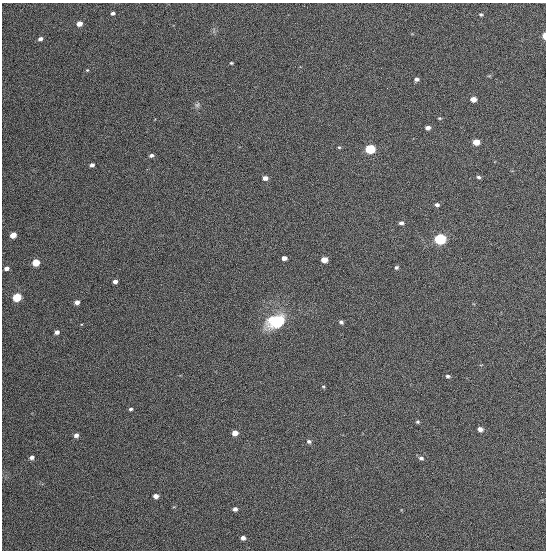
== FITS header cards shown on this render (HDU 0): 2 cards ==
NAXIS1  =                  544
NAXIS2  =                  548

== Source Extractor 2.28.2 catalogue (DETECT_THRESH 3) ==
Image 544 x 548 px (HDU 0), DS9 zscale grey, 1 PNG px = 1 image px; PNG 548 x 552 px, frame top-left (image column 1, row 548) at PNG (2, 3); no overlay
Background 1340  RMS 63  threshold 188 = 3 sigma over >= 5 px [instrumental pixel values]
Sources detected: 47; all 47 listed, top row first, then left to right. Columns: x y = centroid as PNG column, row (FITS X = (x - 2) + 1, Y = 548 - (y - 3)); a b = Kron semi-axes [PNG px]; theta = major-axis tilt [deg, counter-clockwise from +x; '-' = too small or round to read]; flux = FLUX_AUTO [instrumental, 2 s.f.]
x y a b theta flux
113 13 4 3 - 9700
481 15 4 4 - 5600
79 24 5 4 - 32000
544 36 5 3 - 47000
40 39 5 4 - 16000
231 63 3 3 - 5300
87 70 5 4 - 4600
417 79 5 4 - 13000
473 99 5 4 - 33000
197 105 8 6 62 11000
439 118 5 4 - 4600
428 128 5 4 - 15000
476 142 5 4 - 54000
339 147 4 4 - 5200
370 149 6 5 - 320000
151 155 4 3 - 14000
92 165 4 4 - 14000
479 177 5 4 - 8400
265 178 5 4 - 24000
437 205 5 4 - 11000
401 223 5 4 - 12000
13 235 5 4 - 58000
440 239 6 5 - 530000
284 258 5 4 - 22000
324 260 5 4 - 51000
36 262 5 4 - 110000
396 267 5 4 - 7900
6 268 4 4 - 19000
115 281 4 4 - 19000
17 297 5 5 - 230000
77 302 4 4 - 19000
276 322 20 14 22 190000
341 322 6 4 -36 8900
57 332 4 4 - 14000
448 376 6 4 -5 7500
323 387 5 3 - 4700
131 409 4 4 - 8000
418 422 5 5 - 6200
480 429 6 5 - 19000
235 433 5 4 - 35000
76 435 5 4 - 17000
309 441 6 5 - 10000
32 457 5 4 - 13000
421 458 7 6 - 12000
156 496 5 4 - 19000
235 509 5 4 - 14000
243 538 5 4 - 15000
At the frame edge (FLAGS 8, measured only in part): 1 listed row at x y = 544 36